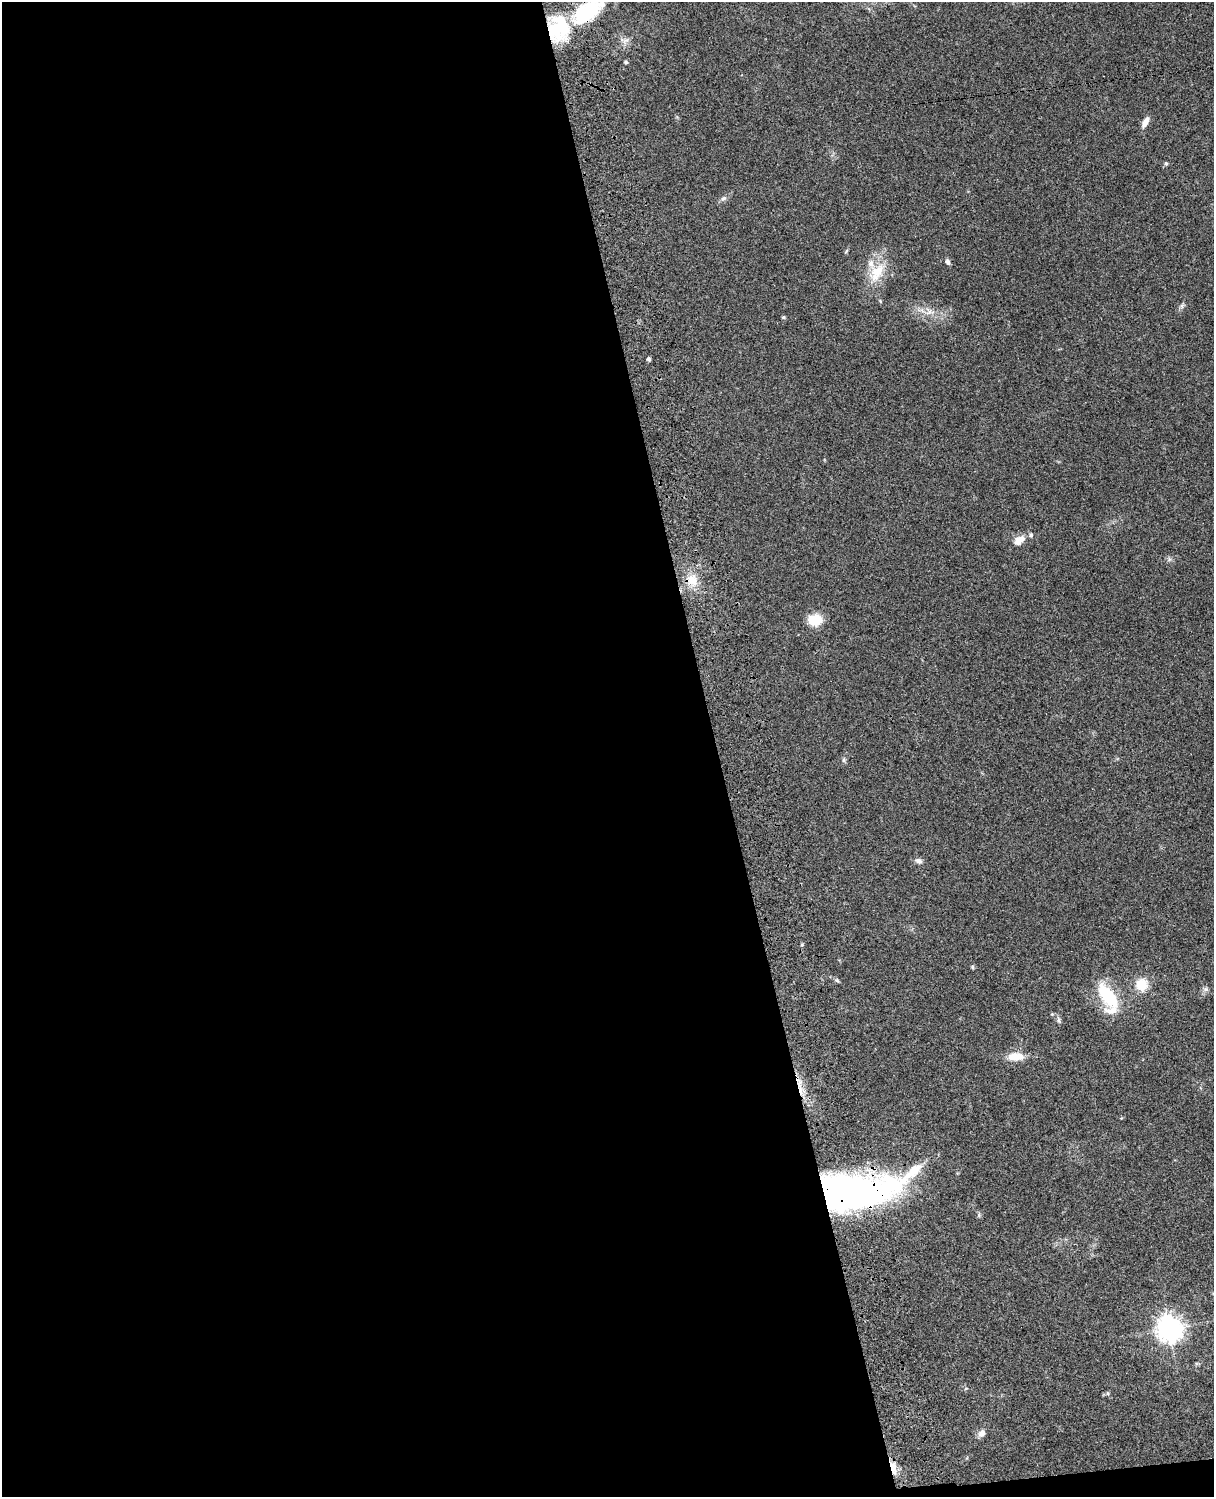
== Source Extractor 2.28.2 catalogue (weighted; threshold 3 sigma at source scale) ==
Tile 9 of 4 x 3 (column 1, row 3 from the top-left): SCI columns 121-1332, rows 277-1771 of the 5086 x 4926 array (HDU 1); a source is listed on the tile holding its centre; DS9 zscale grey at full resolution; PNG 1216 x 1499 px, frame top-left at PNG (2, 2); no overlay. Shown black and unused: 60% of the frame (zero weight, under 3 of 4 exposures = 6% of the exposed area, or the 3 px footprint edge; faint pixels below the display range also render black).
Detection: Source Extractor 2.28.2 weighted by HDU 2 'WHT'; one run over the whole footprint, this tile lists its part. Background 0.0785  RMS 0.0058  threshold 0.0259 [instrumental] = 3 sigma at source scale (4.5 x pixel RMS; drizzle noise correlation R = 1.50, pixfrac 1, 0.05/0.05 arcsec/px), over >= 5 px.
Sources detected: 42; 1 inside a brighter object's white glare — not listed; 5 inside a brighter listed object's ellipse — not listed separately; the other 36 listed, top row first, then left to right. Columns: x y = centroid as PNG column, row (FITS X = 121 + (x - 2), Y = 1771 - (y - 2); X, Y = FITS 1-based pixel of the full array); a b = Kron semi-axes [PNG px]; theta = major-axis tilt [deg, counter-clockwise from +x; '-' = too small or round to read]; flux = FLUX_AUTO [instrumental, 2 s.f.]
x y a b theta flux
588 11 46 22 30 41
625 40 13 8 2 3.2
626 62 5 4 - 1
1145 122 15 6 59 3.8
1166 164 5 4 - 0.79
723 198 10 6 31 1.9
948 262 7 5 -62 1.7
877 272 31 17 55 17
1182 306 7 5 61 1.3
929 311 16 11 -24 6.4
783 317 5 4 - 0.67
649 359 4 3 - 1.4
1031 535 6 6 - 1.1
1018 540 13 9 85 4.1
1169 559 7 4 -72 1
692 580 18 16 -41 11
815 620 13 11 3 14
844 760 7 4 72 1.1
918 861 11 7 -20 2.1
802 945 5 4 - 0.78
972 967 5 4 - 0.86
837 980 7 5 -47 0.99
1141 984 14 13 - 11
1205 989 8 6 -15 1.6
1108 996 36 16 -54 27
1052 1014 5 5 - 0.6
1059 1020 10 5 -62 1.4
1016 1057 20 10 1 8.2
799 1085 25 6 -79 6.7
913 1171 42 12 43 16
847 1192 66 30 1 270
1169 1329 8 8 - 600
966 1388 5 3 - 0.52
1108 1393 6 4 -89 0.74
982 1433 10 8 54 3
893 1468 17 7 -73 7.1
Overlapping masked pixels (flux is a lower limit): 6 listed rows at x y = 588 11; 692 580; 799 1085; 913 1171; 847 1192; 893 1468
Isophote crosses this tile's border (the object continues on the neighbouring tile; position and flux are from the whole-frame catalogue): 1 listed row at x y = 588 11